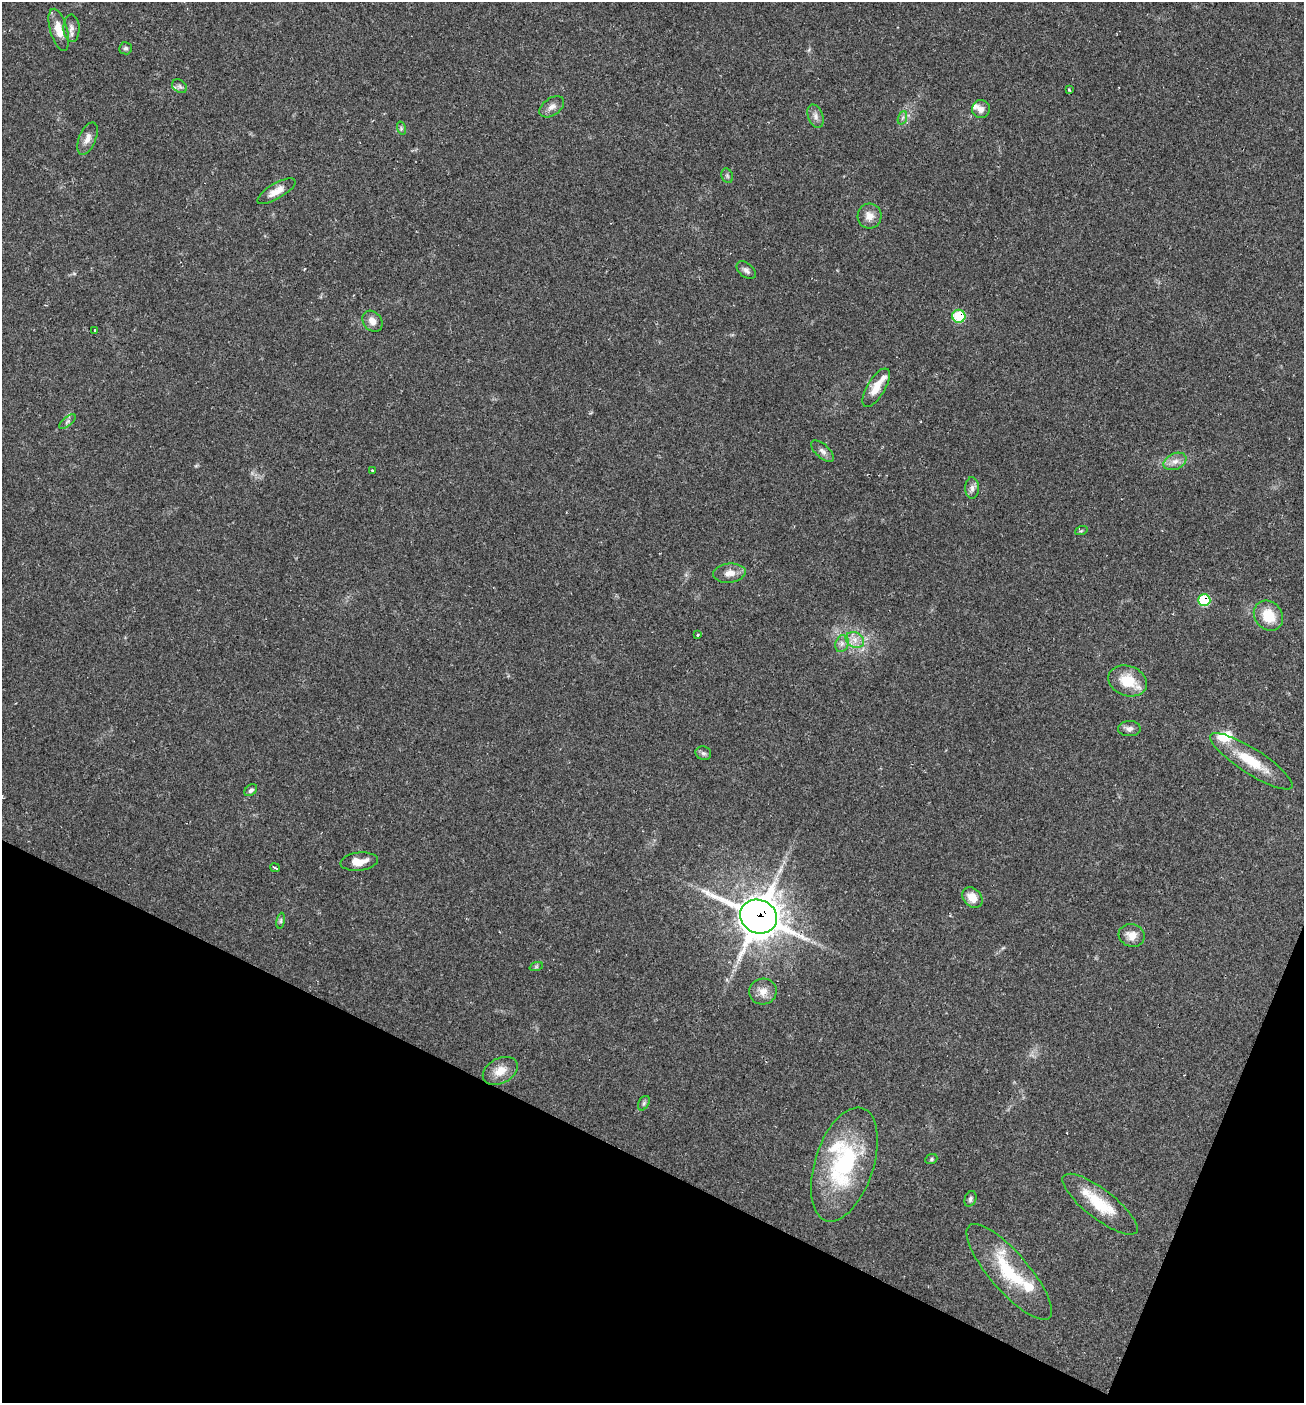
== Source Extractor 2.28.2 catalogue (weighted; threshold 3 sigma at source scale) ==
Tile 15 of 4 x 4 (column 3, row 4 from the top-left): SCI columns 2743-4044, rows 2-1402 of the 5617 x 5606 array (HDU 1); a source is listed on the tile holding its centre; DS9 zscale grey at full resolution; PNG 1306 x 1405 px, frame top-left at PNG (2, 2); each listed source drawn as its Kron ellipse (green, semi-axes under 4 px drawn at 4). Shown black and unused: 20% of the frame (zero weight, under 2 of 3 exposures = <1% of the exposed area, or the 3 px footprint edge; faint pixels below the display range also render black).
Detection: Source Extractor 2.28.2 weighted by HDU 2 'WHT'; one run over the whole footprint, this tile lists its part. Background 0.0642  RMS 0.0053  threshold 0.0239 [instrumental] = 3 sigma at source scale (4.5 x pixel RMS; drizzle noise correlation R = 1.50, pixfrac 1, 0.05/0.05 arcsec/px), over >= 5 px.
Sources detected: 57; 6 inside a brighter listed object's ellipse — not listed separately; the other 51 listed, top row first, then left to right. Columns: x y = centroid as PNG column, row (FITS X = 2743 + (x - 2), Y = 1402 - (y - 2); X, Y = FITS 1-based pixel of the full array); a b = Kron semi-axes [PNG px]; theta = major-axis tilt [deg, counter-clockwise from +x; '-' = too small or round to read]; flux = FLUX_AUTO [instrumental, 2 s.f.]
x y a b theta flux
71 28 14 8 -90 2.8
59 30 22 8 -74 7.7
125 48 6 6 - 1.3
180 86 8 6 -36 1.4
1069 90 3 3 - 1.6
552 107 14 8 35 3.3
981 109 9 9 - 2.9
815 116 12 7 -70 2.6
902 118 7 4 70 1.1
401 128 7 4 -73 0.91
87 139 17 8 68 4
727 176 7 5 -69 1.1
276 191 21 7 30 5.5
869 216 12 12 - 4.7
746 270 11 7 -40 2
959 316 6 6 - 26
372 321 11 9 -51 4.2
94 330 3 3 - 2.4
876 388 22 9 59 8
67 421 10 4 39 1.3
822 451 14 6 -42 2.4
1175 461 12 8 24 3.7
372 471 3 3 - 1.5
972 488 11 6 -90 2.2
1081 531 6 4 19 0.72
729 573 16 9 7 4.7
1204 600 6 6 - 28
1268 616 16 13 -49 13
698 635 3 3 - 2.4
855 640 9 7 -28 3.7
842 644 9 6 69 2.2
1128 681 20 15 -20 14
1129 729 11 7 1 2.4
703 753 8 7 - 1.5
1251 761 48 12 -33 18
251 790 7 5 39 1.3
359 862 19 9 6 6.6
275 868 5 3 - 1.8
972 898 11 9 -44 7
759 917 19 16 -25 1200
281 921 8 4 82 0.94
1132 935 13 11 -17 5.2
536 967 7 4 19 0.87
763 992 13 13 - 5.2
500 1071 19 12 27 7.6
644 1103 8 5 61 1.1
931 1159 6 5 - 0.83
844 1164 59 29 72 60
970 1199 8 5 68 1.4
1100 1204 46 14 -38 21
1009 1272 61 19 -49 31
Overlapping masked pixels (flux is a lower limit): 3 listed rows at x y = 959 316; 1204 600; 759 917